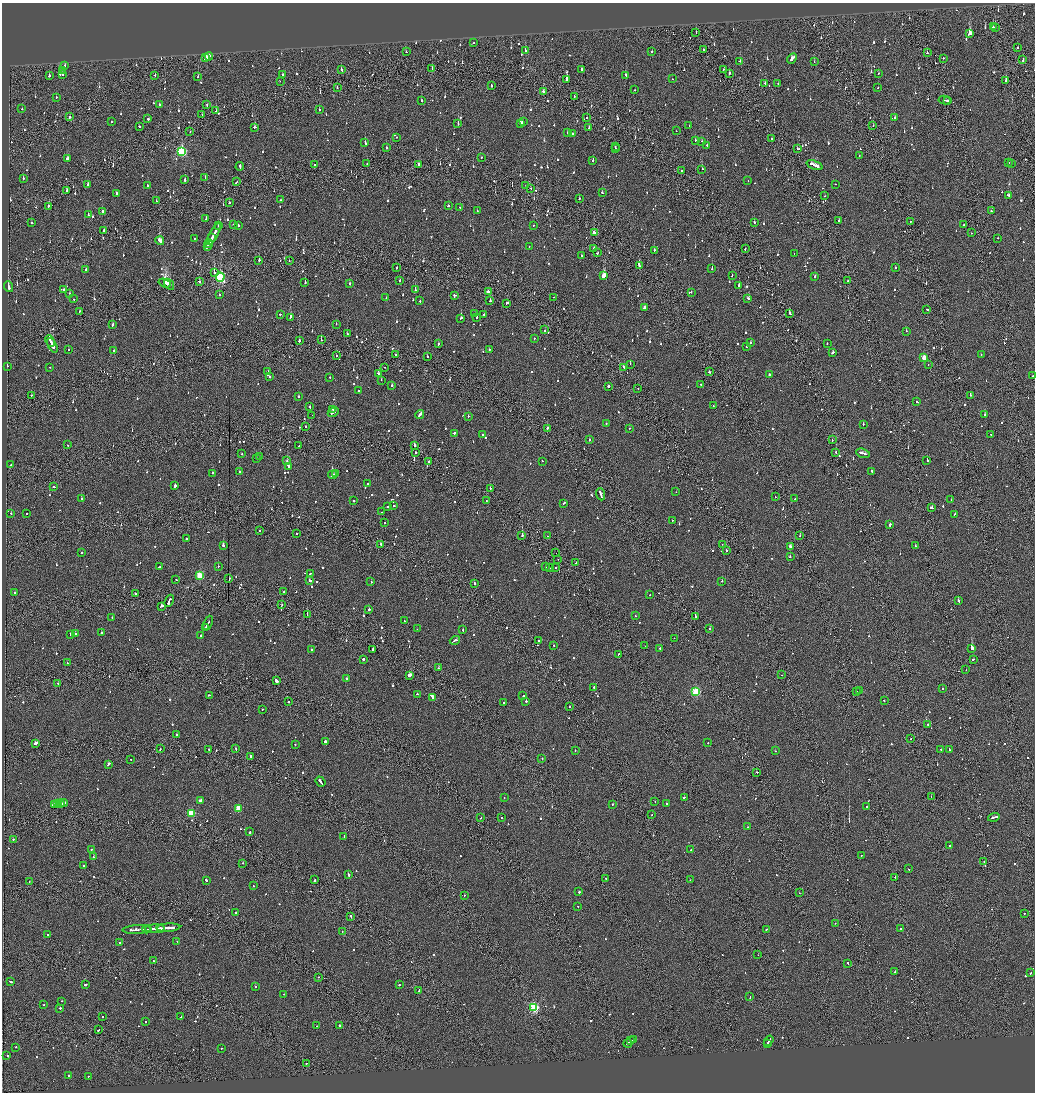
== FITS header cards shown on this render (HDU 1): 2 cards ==
NAXIS1  =                 2065
NAXIS2  =                 2180

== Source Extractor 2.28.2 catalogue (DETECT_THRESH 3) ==
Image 2065 x 2180 px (HDU 1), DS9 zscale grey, zoomed out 1/2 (1 PNG px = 2 x 2 image px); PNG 1037 x 1094 px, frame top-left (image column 1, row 2179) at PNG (2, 3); each listed source drawn as its Kron ellipse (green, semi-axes under 4 px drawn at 4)
Background -0.0858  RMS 0.062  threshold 0.185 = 3 sigma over >= 5 px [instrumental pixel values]
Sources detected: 1391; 87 cannot appear on this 1/2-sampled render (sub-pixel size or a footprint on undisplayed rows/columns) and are neither listed nor drawn; of the other 1304, the 500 brightest by FLUX_AUTO listed and drawn (804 fainter detections omitted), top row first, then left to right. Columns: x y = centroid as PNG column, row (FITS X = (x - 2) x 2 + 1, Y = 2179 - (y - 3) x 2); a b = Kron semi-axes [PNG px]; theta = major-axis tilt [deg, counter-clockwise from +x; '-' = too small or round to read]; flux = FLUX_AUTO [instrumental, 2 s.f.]
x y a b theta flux
993 27 2 2 - 55
995 27 2 1 - 95
696 33 2 2 - 52
970 33 4 2 - 800
474 43 2 2 - 46
1017 48 2 2 - 82
525 50 2 2 - 77
704 50 3 2 - 57
652 51 2 2 - 80
406 52 2 2 - 47
927 53 2 2 - 71
209 56 4 2 - 240
205 58 3 2 - 400
943 58 2 2 - 140
792 59 5 2 - 350
1023 60 3 2 - 180
740 61 3 1 - 54
814 62 2 2 - 87
65 65 2 2 - 57
432 68 2 1 - 50
582 69 2 2 - 250
723 69 2 2 - 71
63 70 2 2 - 53
341 70 3 2 - 97
729 73 3 2 - 94
878 73 2 1 - 94
62 74 3 2 - 63
49 75 2 2 - 170
155 75 2 2 - 83
283 75 2 2 - 55
626 75 3 2 - 140
198 77 2 2 - 76
672 79 2 2 - 59
567 80 3 2 - 470
1006 80 3 2 - 150
280 81 2 2 - 47
765 83 3 2 - 99
778 83 2 1 - 92
491 85 3 2 - 94
337 87 2 2 - 49
878 87 2 2 - 68
634 90 2 2 - 47
543 91 2 2 - 84
574 96 2 1 - 49
56 97 2 2 - 47
945 100 6 2 -9 400
948 100 3 1 - 160
421 101 2 2 - 180
159 104 2 2 - 84
207 105 2 1 - 53
22 109 2 2 - 51
319 110 2 2 - 61
216 111 3 2 - 62
202 115 2 1 - 56
69 117 2 1 - 330
895 117 4 2 - 74
587 118 2 2 - 60
148 119 2 2 - 140
523 121 2 2 - 180
111 122 2 2 - 58
458 123 2 2 - 120
521 123 3 2 - 410
689 125 2 2 - 49
873 125 2 2 - 46
139 126 2 2 - 61
255 127 2 2 - 86
589 128 2 1 - 270
676 131 2 1 - 60
190 132 2 1 - 50
567 132 2 1 - 45
572 134 2 2 - 62
397 137 2 1 - 49
772 138 2 2 - 200
695 141 2 2 - 53
702 141 2 2 - 58
365 142 3 2 - 84
707 145 2 2 - 60
386 147 2 2 - 220
615 147 2 2 - 90
616 149 2 2 - 300
798 149 3 2 - 150
182 152 4 3 - 1200
859 156 2 2 - 68
482 157 2 1 - 150
67 158 3 2 - 100
593 160 2 2 - 59
1009 162 2 2 - 47
367 163 2 2 - 48
1012 163 2 2 - 67
315 164 2 1 - 48
419 165 3 2 - 180
814 165 8 2 -21 290
240 166 4 2 - 200
702 169 2 2 - 63
681 171 2 2 - 100
205 177 3 2 - 51
23 178 2 2 - 81
185 180 3 2 - 110
748 181 2 2 - 89
236 182 3 1 - 78
835 184 2 2 - 59
88 185 2 2 - 410
147 185 2 2 - 77
526 185 2 2 - 95
530 188 2 2 - 83
67 190 2 2 - 90
116 193 2 2 - 110
602 193 2 2 - 71
1009 195 4 2 - 170
825 196 2 2 - 46
579 198 2 2 - 48
280 200 2 2 - 62
156 201 2 2 - 60
229 203 2 2 - 100
48 206 2 2 - 62
448 206 2 2 - 110
459 207 2 2 - 58
477 211 2 2 - 51
991 211 2 2 - 85
102 212 4 2 - 98
88 215 2 2 - 85
206 218 2 2 - 47
839 220 2 2 - 66
31 222 2 2 - 150
754 222 2 2 - 290
910 222 2 1 - 47
233 224 2 2 - 67
218 225 2 2 - 67
238 225 2 2 - 67
533 225 2 2 - 54
963 225 2 2 - 53
104 231 2 2 - 220
594 233 3 2 - 100
971 233 2 1 - 50
214 234 12 2 62 440
194 238 2 2 - 74
212 238 3 1 - 130
998 238 2 1 - 180
160 241 4 2 - 610
209 243 4 2 - 170
207 246 4 2 - 160
529 246 2 1 - 48
593 248 3 2 - 75
745 249 3 1 - 84
654 250 2 2 - 280
597 253 2 2 - 80
794 254 2 1 - 52
582 255 2 2 - 81
259 260 2 2 - 95
289 260 2 1 - 53
639 266 4 1 - 480
396 268 2 1 - 69
712 268 2 2 - 240
895 268 2 2 - 89
85 270 2 2 - 120
214 273 2 1 - 390
732 275 3 2 - 87
604 276 3 2 - 870
220 277 4 3 - 1800
815 277 2 2 - 190
400 280 2 2 - 47
848 281 2 1 - 390
199 282 3 2 - 85
165 283 6 2 -18 4000
305 283 2 2 - 230
169 284 6 2 -55 1800
349 284 2 2 - 74
739 285 2 2 - 140
8 287 5 2 - 270
63 289 2 2 - 220
415 290 2 2 - 150
488 291 3 2 - 92
691 292 2 2 - 78
69 293 2 2 - 45
219 294 2 2 - 61
454 295 3 3 - 110
554 297 2 1 - 55
386 298 3 2 - 79
748 298 3 2 - 100
74 299 2 2 - 49
420 301 2 2 - 81
490 301 2 2 - 120
507 303 2 2 - 75
644 307 4 2 - 370
927 309 2 2 - 260
80 311 2 1 - 46
790 313 3 2 - 110
280 314 2 2 - 140
474 314 2 2 - 52
484 314 2 2 - 110
290 317 3 2 - 240
476 317 2 2 - 720
461 318 3 2 - 120
336 324 2 1 - 83
112 325 4 2 - 95
545 330 2 1 - 160
906 331 2 2 - 52
347 334 2 2 - 100
534 338 2 2 - 60
321 340 2 2 - 98
50 341 6 1 -63 530
299 341 2 2 - 210
750 343 2 2 - 110
827 343 2 1 - 65
438 344 2 2 - 77
52 345 8 2 -63 730
746 347 2 2 - 61
68 349 2 2 - 90
489 350 3 2 - 73
114 351 2 2 - 160
833 352 3 2 - 120
981 354 2 2 - 76
395 355 2 2 - 110
336 356 2 2 - 49
427 357 2 2 - 63
924 358 3 3 - 230
630 364 2 1 - 130
928 364 2 2 - 47
7 366 2 2 - 47
50 367 2 2 - 54
384 367 2 2 - 48
624 367 2 2 - 69
268 372 2 2 - 66
709 372 2 2 - 120
378 374 3 2 - 180
769 375 2 2 - 110
1032 376 2 1 - 51
270 377 2 2 - 50
330 377 2 2 - 61
381 380 2 2 - 97
701 384 2 2 - 45
392 386 2 2 - 78
608 386 2 2 - 1000
638 389 2 2 - 60
358 391 2 2 - 51
31 395 2 2 - 88
970 395 2 2 - 72
298 397 2 2 - 110
917 402 2 2 - 57
713 405 2 2 - 75
310 407 3 2 - 140
333 409 2 2 - 72
333 412 6 2 25 180
420 414 4 2 - 140
312 415 2 2 - 200
985 415 2 2 - 67
468 416 2 2 - 220
606 424 2 2 - 56
863 424 2 2 - 61
306 426 2 2 - 59
547 428 2 2 - 280
629 428 2 2 - 54
454 433 3 2 - 170
483 434 2 2 - 56
990 434 2 2 - 55
589 440 2 2 - 54
832 440 2 1 - 53
67 445 2 2 - 73
415 445 2 2 - 280
299 446 2 2 - 77
416 452 2 2 - 73
836 452 2 2 - 61
863 453 7 2 -18 270
242 454 2 2 - 50
259 457 2 2 - 63
256 459 2 2 - 47
927 460 2 2 - 200
287 461 2 2 - 160
429 461 2 2 - 150
542 461 2 2 - 46
11 464 2 1 - 54
289 466 4 2 - 300
872 471 3 2 - 120
239 472 2 2 - 97
213 473 2 2 - 130
336 473 3 2 - 150
333 475 4 2 - 130
368 483 2 2 - 54
175 486 2 2 - 260
54 487 3 2 - 110
490 488 2 2 - 76
676 492 2 1 - 46
601 494 6 2 -69 280
775 497 2 2 - 61
795 498 2 1 - 81
81 499 2 2 - 160
951 500 2 2 - 45
354 501 2 2 - 110
486 501 2 2 - 47
564 503 3 2 - 45
388 506 3 2 - 55
394 506 2 2 - 120
932 508 2 2 - 130
381 512 2 2 - 50
11 513 2 2 - 60
26 514 2 1 - 69
955 514 3 2 - 91
672 520 2 2 - 48
385 523 2 1 - 140
890 524 2 2 - 470
260 530 2 2 - 67
297 533 2 2 - 59
522 536 2 1 - 400
548 536 2 1 - 51
800 536 2 1 - 80
186 538 2 2 - 110
722 544 2 2 - 51
223 545 2 2 - 650
381 545 3 1 - 110
790 546 3 2 - 83
915 546 2 2 - 72
726 550 2 2 - 200
82 553 2 2 - 48
556 553 2 1 - 170
790 557 2 2 - 73
558 559 2 1 - 64
576 563 2 1 - 45
218 566 2 2 - 47
545 566 2 2 - 58
159 567 2 2 - 120
550 567 2 2 - 88
556 567 2 1 - 150
310 574 2 2 - 88
200 575 3 3 - 580
176 579 2 1 - 100
229 579 2 2 - 130
310 580 3 2 - 360
722 581 2 2 - 210
371 582 2 2 - 57
474 583 2 2 - 180
284 591 2 2 - 47
15 592 2 2 - 62
135 594 2 2 - 120
650 595 2 1 - 46
169 601 6 2 68 590
958 601 3 2 - 72
282 605 3 1 - 62
161 606 3 2 - 180
369 609 2 2 - 220
307 615 2 1 - 330
636 616 2 2 - 150
695 617 2 2 - 390
112 618 2 2 - 130
404 621 2 2 - 85
208 623 7 2 65 260
206 627 3 1 - 93
417 629 2 1 - 130
710 629 2 1 - 120
463 630 2 2 - 180
101 633 2 2 - 100
71 634 2 2 - 97
75 634 2 2 - 85
201 636 2 2 - 82
674 638 2 2 - 56
455 640 5 2 - 170
538 641 2 2 - 67
553 645 2 2 - 57
645 646 2 1 - 110
660 648 2 2 - 76
972 648 2 2 - 1600
373 649 2 2 - 270
311 650 2 2 - 52
618 654 3 1 - 59
363 659 2 2 - 130
973 659 3 2 - 150
67 663 2 2 - 49
439 668 2 2 - 61
966 670 2 1 - 120
410 675 3 2 - 1100
782 675 2 1 - 49
347 678 2 1 - 73
277 681 2 2 - 2700
58 683 2 2 - 86
594 687 2 2 - 71
943 689 2 2 - 75
859 690 2 1 - 51
696 692 3 3 - 1000
857 692 2 2 - 160
417 694 2 2 - 68
209 695 3 1 - 130
523 696 2 2 - 450
433 697 4 2 - 340
526 701 2 2 - 130
884 701 2 2 - 73
288 702 2 1 - 71
504 702 2 2 - 48
569 706 2 2 - 66
262 709 2 2 - 120
928 725 2 2 - 88
176 734 2 2 - 57
910 739 2 1 - 79
325 741 2 2 - 190
35 743 3 2 - 230
708 743 2 2 - 53
295 744 2 2 - 78
235 748 2 2 - 81
160 749 3 2 - 46
209 749 2 2 - 51
941 749 2 2 - 83
949 749 3 2 - 86
575 750 2 2 - 57
775 751 2 2 - 73
251 756 3 2 - 120
542 758 2 2 - 47
131 759 2 2 - 46
108 764 3 2 - 470
757 772 2 2 - 88
321 782 5 2 - 190
931 796 2 1 - 74
504 797 2 2 - 51
684 797 3 2 - 160
200 801 4 2 - 210
655 802 2 1 - 82
60 803 4 2 - 360
63 803 4 2 - 420
54 804 4 1 - 530
57 804 3 2 - 240
612 804 2 2 - 61
666 804 2 2 - 260
867 806 2 2 - 60
238 808 3 3 - 340
191 813 3 3 - 530
652 815 2 1 - 57
502 817 2 2 - 97
994 817 6 2 18 260
481 818 2 1 - 73
748 827 2 2 - 46
250 832 2 2 - 460
344 836 2 2 - 57
14 839 3 1 - 76
950 845 2 2 - 49
91 850 2 2 - 86
691 850 2 2 - 46
861 855 2 2 - 46
93 857 3 2 - 150
984 861 2 2 - 48
243 863 2 1 - 100
83 865 3 2 - 94
908 869 2 2 - 76
348 874 3 2 - 130
895 877 2 1 - 64
606 879 2 1 - 73
206 880 3 2 - 110
314 880 3 2 - 120
690 880 2 2 - 65
29 882 2 1 - 70
253 886 2 2 - 52
579 892 2 2 - 170
799 893 2 1 - 59
464 895 2 1 - 45
578 906 2 2 - 65
236 913 2 2 - 96
1024 913 2 2 - 53
350 916 2 2 - 85
835 923 2 2 - 47
160 928 2 2 - 260
168 928 12 2 4 490
147 929 4 1 - 170
155 929 10 2 3 510
766 929 2 2 - 93
900 929 2 2 - 68
137 930 14 2 2 560
342 932 2 1 - 71
47 935 2 2 - 77
177 941 2 1 - 54
119 943 2 2 - 45
758 955 2 1 - 53
153 961 2 2 - 50
848 963 2 2 - 70
895 971 2 2 - 51
1031 973 2 2 - 73
318 977 2 2 - 58
11 981 3 2 - 99
85 985 2 2 - 240
399 985 2 2 - 71
255 986 2 2 - 64
419 991 3 2 - 160
284 994 2 2 - 55
750 997 2 2 - 56
61 1001 2 2 - 53
44 1005 2 2 - 100
534 1007 3 3 - 1400
60 1008 2 2 - 140
102 1017 2 2 - 140
181 1017 2 2 - 64
145 1022 2 2 - 110
340 1025 2 2 - 85
317 1026 2 2 - 51
98 1030 2 2 - 72
633 1039 2 1 - 140
631 1041 2 2 - 170
769 1041 5 1 - 210
628 1043 4 2 - 200
767 1044 4 2 - 130
15 1047 2 2 - 98
221 1048 2 2 - 50
7 1055 2 2 - 45
307 1063 2 2 - 67
68 1075 2 2 - 60
88 1076 2 2 - 87
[804 fainter detections neither listed nor drawn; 87 sub-pixel or undisplayed-footprint detections neither listed nor drawn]